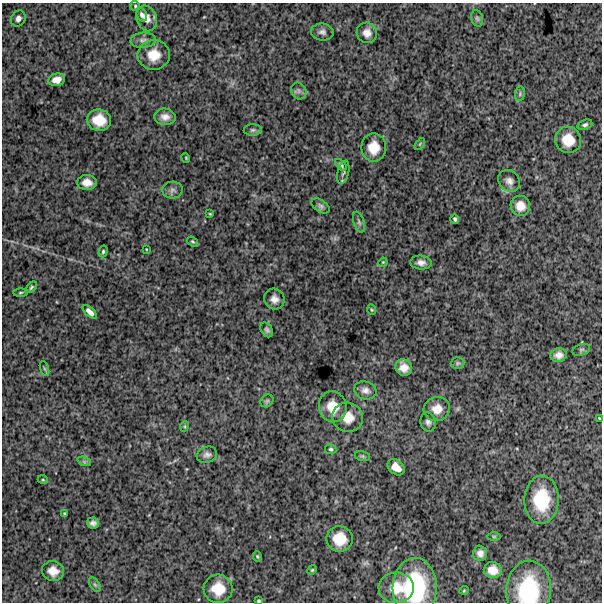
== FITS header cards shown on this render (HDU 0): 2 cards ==
NAXIS1  =                  600
NAXIS2  =                  600

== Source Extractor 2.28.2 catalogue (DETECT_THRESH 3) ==
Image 600 x 600 px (HDU 0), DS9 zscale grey, 1 PNG px = 1 image px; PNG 604 x 604 px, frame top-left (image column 1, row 600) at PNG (2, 3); each listed source drawn as its Kron ellipse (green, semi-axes under 4 px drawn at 4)
Background 890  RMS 270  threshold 796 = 3 sigma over >= 5 px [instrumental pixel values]
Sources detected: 77; all 77 listed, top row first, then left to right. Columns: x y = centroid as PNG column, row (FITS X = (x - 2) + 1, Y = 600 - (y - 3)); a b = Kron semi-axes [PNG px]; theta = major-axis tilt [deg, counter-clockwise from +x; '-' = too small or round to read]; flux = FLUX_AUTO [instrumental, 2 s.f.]
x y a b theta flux
135 6 5 5 - 2.3e+04
142 15 7 5 -69 5.5e+04
147 18 13 10 -69 1.5e+05
477 18 8 6 -73 4.4e+04
18 19 8 7 - 7.1e+04
322 32 11 8 -7 7.7e+04
367 33 10 10 - 1.3e+05
143 40 13 7 5 9.3e+04
154 55 16 15 - 3.2e+05
57 80 8 6 12 1.3e+05
299 91 9 7 -57 5.9e+04
520 94 7 5 83 3.2e+04
165 117 11 8 -7 1.1e+05
99 120 12 10 -10 3.2e+05
585 125 7 5 20 4.0e+04
253 130 9 6 1 3.9e+04
568 140 13 13 - 3.2e+05
420 144 7 3 53 1.9e+04
374 148 14 12 -90 2.9e+05
186 158 5 3 - 1.5e+04
341 165 7 3 -45 3.3e+04
343 172 12 5 76 4.0e+04
509 181 12 10 -43 1.0e+05
87 182 10 7 -1 1.4e+05
172 190 10 8 3 6.4e+04
321 206 10 6 -34 5.2e+04
520 206 10 9 - 1.9e+05
210 214 3 2 - 1.4e+04
455 219 4 3 - 3.1e+04
359 222 11 5 -72 4.8e+04
192 242 6 4 -37 2.4e+04
146 249 3 2 - 1.1e+04
103 251 6 4 73 2.6e+04
383 262 5 3 - 1.7e+04
421 262 11 7 -7 9.2e+04
31 287 7 4 46 3.0e+04
21 292 7 3 1 2.2e+04
274 299 10 10 - 1.1e+05
372 310 5 4 - 1.9e+04
90 312 9 4 -43 8.9e+04
267 330 8 5 -56 4.7e+04
581 350 9 5 18 3.9e+04
559 355 8 7 - 1.1e+05
458 363 7 6 - 3.4e+04
404 368 8 8 - 1.5e+05
44 369 8 3 -71 2.5e+04
365 390 11 9 -16 9.5e+04
267 401 7 5 44 3.2e+04
333 407 15 14 - 3.2e+05
437 409 13 12 - 2.0e+05
348 417 15 14 - 2.9e+05
599 418 3 2 - 1.4e+04
428 422 9 7 -77 6.6e+04
185 426 5 3 - 1.8e+04
331 449 5 5 - 2.9e+04
207 455 10 8 19 7.5e+04
362 456 7 5 -14 3.0e+04
84 461 7 4 -19 3.2e+04
396 467 9 7 -40 1.6e+05
43 480 5 3 - 1.8e+04
541 500 24 17 88 8.2e+05
64 513 3 3 - 1.8e+04
93 523 6 5 - 6.4e+04
494 536 6 4 0 2.4e+04
340 539 13 12 - 3.7e+05
480 553 7 7 - 8.7e+04
257 556 5 4 - 2.2e+04
312 570 5 4 - 1.9e+04
493 570 9 8 - 1.7e+05
53 571 11 9 -16 1.8e+05
95 585 8 4 -58 3.6e+04
415 587 29 22 88 1.5e+06
396 588 17 15 2 3.8e+05
218 589 14 14 - 3.7e+05
464 590 5 3 - 1.5e+04
528 590 29 22 85 1.3e+06
259 601 4 4 - 2.4e+04
At the frame edge (FLAGS 8, measured only in part): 2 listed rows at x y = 528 590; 259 601